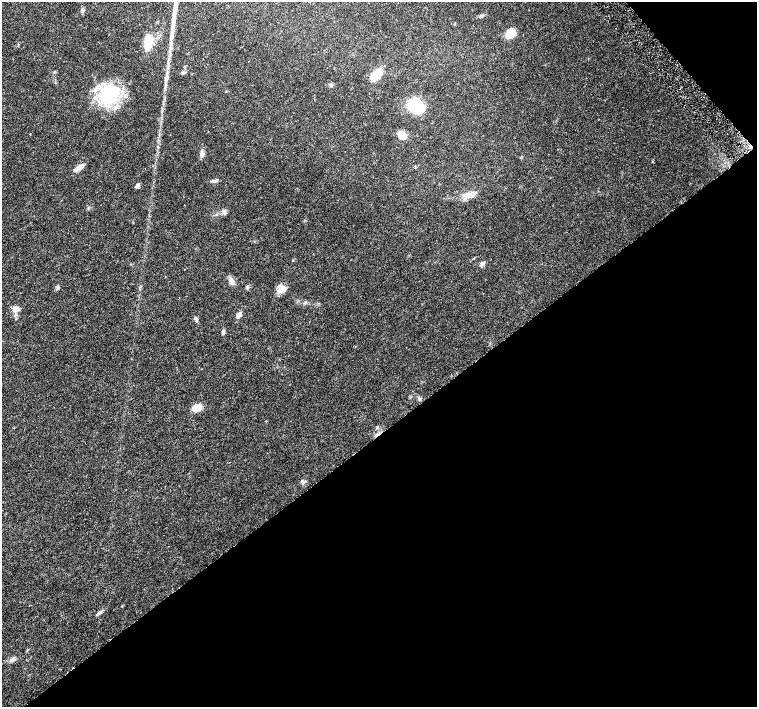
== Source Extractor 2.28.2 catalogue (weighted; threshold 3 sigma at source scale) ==
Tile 12 of 4 x 4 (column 4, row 3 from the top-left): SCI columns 4540-6049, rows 1622-3030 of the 6057 x 6002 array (HDU 1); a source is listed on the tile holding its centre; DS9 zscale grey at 2 x 2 block average (1 PNG px = mean of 2 x 2 image px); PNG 759 x 709 px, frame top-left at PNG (2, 2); no overlay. Shown black and unused: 41% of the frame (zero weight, under 4 of 8 exposures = <1% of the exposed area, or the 3 px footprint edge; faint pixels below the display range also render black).
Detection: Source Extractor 2.28.2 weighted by HDU 2 'WHT'; one run over the whole footprint, this tile lists its part. Background 0.0161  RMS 0.0013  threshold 0.00541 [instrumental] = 3 sigma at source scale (4.09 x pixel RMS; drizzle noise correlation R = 1.36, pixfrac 0.8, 0.0396/0.0396 arcsec/px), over >= 5 px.
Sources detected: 29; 1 long thin detection or spike segment (spike, bleed or trail) — not listed; the other 28 listed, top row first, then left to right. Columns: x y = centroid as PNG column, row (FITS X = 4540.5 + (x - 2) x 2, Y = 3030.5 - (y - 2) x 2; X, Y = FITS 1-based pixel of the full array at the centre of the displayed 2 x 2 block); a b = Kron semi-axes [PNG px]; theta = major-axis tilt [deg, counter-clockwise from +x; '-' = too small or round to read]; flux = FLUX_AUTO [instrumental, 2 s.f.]
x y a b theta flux
82 10 6 4 71 0.58
510 33 11 8 49 5.1
148 42 15 7 83 5.8
182 72 5 3 - 0.52
376 75 14 7 46 6.1
167 78 7 4 80 0.78
108 94 27 21 44 18
415 106 17 11 -16 13
402 135 9 6 -43 3.1
202 154 8 6 72 1.1
79 167 12 5 34 2.3
213 181 6 4 6 0.67
137 185 6 4 63 0.68
467 195 14 7 26 2.4
224 212 7 5 -68 0.81
482 264 7 4 64 0.72
231 281 10 5 -90 1.2
247 287 4 3 - 0.34
283 289 13 8 36 2.1
15 309 7 5 3 2.5
239 315 8 5 57 1.3
195 318 4 3 - 0.43
223 332 7 4 87 0.55
197 407 11 7 18 3.3
377 427 4 3 - 0.31
303 482 6 5 - 0.71
98 614 6 3 18 0.56
13 660 8 5 33 0.96
Diffuse or blended objects may show on this block-average render without a row.